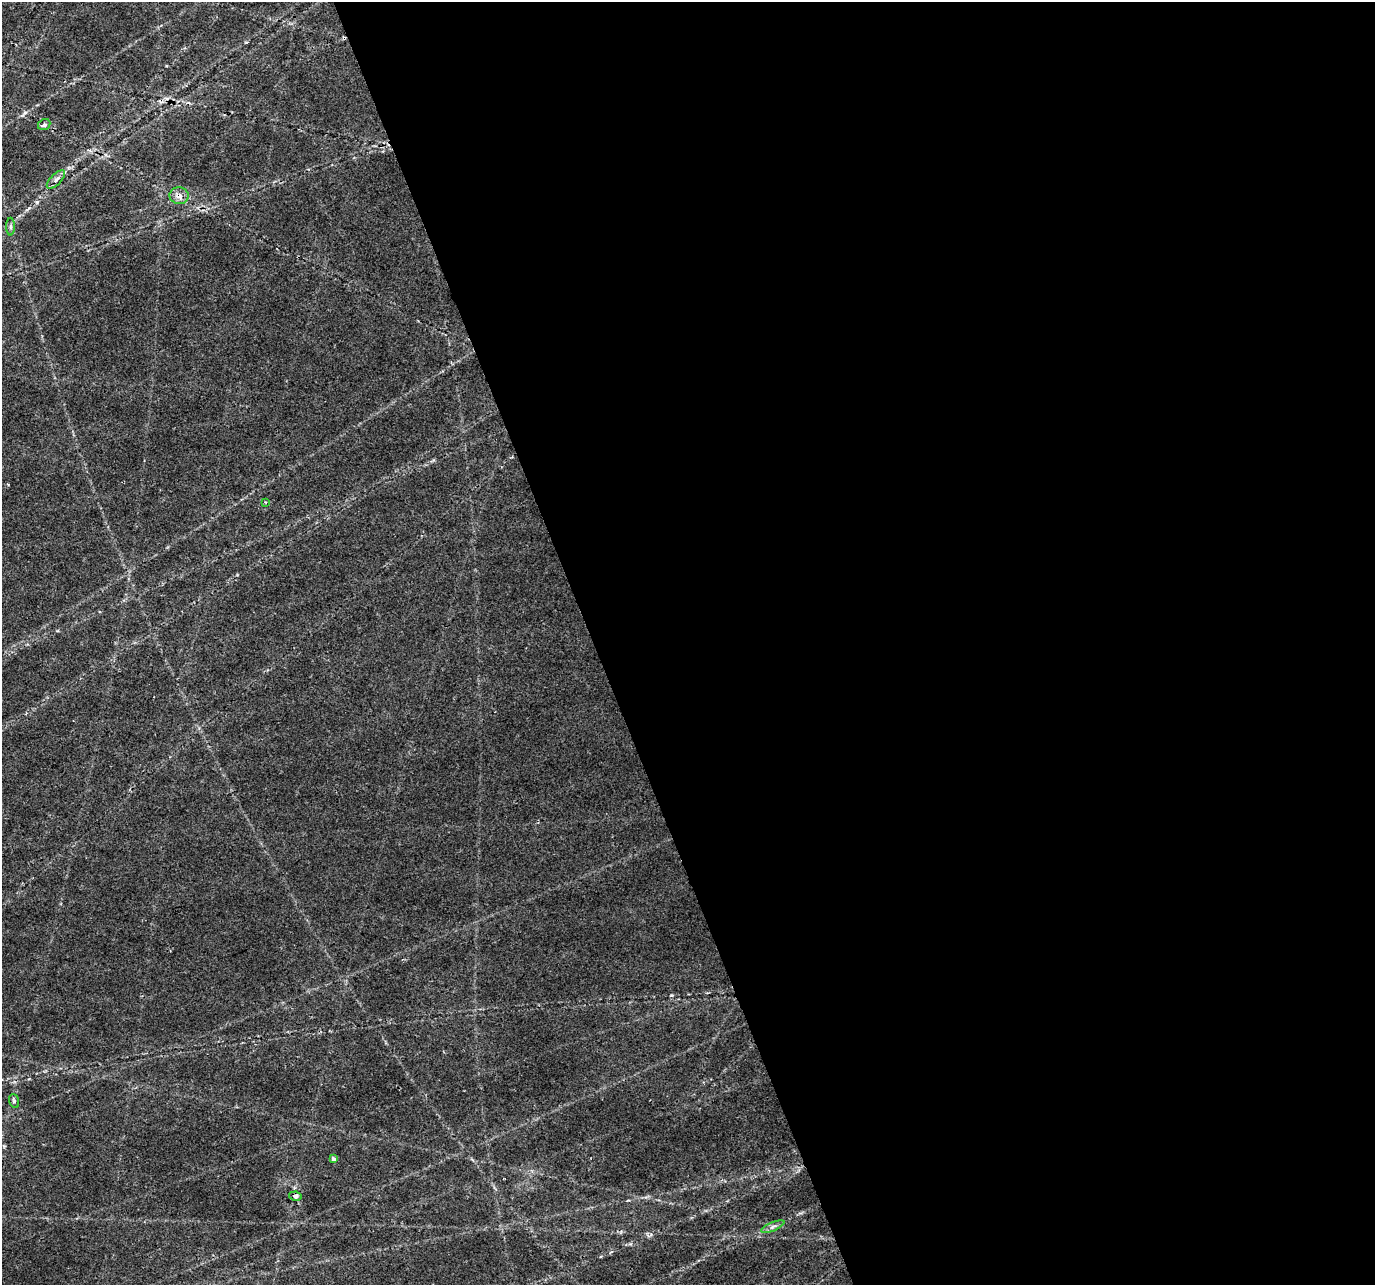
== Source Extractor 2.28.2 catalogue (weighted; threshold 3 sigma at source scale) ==
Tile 8 of 4 x 4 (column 4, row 2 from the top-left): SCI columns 4120-5492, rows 2693-3975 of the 5492 x 5329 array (HDU 1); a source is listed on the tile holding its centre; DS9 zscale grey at full resolution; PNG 1377 x 1287 px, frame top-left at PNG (2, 2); each listed source drawn as its Kron ellipse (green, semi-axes under 4 px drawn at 4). Shown black and unused: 57% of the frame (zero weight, under 2 of 3 exposures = <1% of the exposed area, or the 3 px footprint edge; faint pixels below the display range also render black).
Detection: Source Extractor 2.28.2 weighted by HDU 2 'WHT'; one run over the whole footprint, this tile lists its part. Background 0.0273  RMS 0.0036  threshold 0.0163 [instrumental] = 3 sigma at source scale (4.5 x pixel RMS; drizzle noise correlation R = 1.50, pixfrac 1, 0.0396/0.0396 arcsec/px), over >= 5 px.
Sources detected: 12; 2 cosmic-ray / hot-pixel residue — neither listed nor drawn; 1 inside a brighter listed object's ellipse — not listed separately; the other 9 listed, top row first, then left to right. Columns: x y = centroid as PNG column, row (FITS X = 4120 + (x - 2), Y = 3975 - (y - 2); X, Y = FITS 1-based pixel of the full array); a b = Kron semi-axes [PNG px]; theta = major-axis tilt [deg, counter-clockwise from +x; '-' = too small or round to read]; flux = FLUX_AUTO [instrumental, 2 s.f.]
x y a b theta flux
44 125 6 5 - 1.2
56 180 12 5 45 1.6
179 196 9 8 - 2.3
11 227 9 4 -90 0.77
265 502 3 3 - 0.31
14 1101 7 4 -71 0.9
333 1158 3 3 - 1.5
295 1196 6 4 -11 1
773 1227 12 4 23 1.3
Overlapping masked pixels (flux is a lower limit): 1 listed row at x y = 179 196